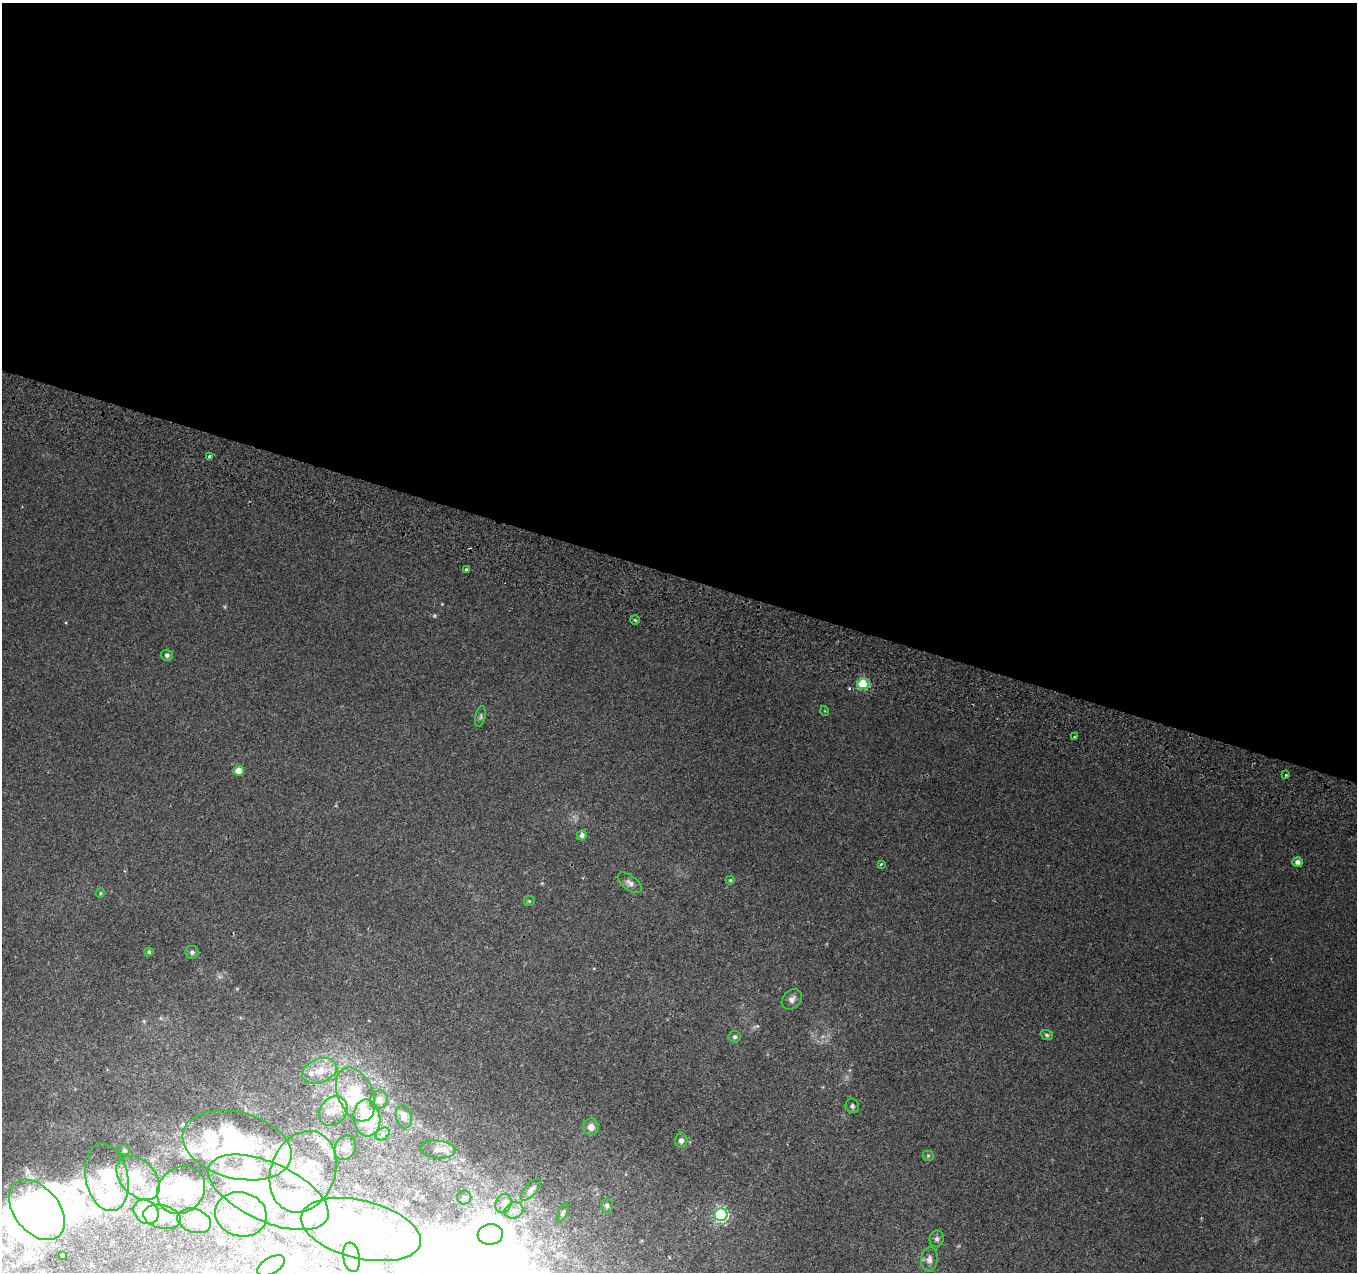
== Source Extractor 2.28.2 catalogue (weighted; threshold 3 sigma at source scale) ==
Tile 3 of 4 x 4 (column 3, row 1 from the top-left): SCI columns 2730-4084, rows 4081-5350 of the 5469 x 5685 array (HDU 1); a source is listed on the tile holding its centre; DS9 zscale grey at full resolution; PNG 1359 x 1274 px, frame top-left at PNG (2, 3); each listed source drawn as its Kron ellipse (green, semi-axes under 4 px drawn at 4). Shown black and unused: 45% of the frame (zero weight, under 2 of 3 exposures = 3% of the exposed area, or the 3 px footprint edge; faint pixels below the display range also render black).
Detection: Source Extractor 2.28.2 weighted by HDU 2 'WHT'; one run over the whole footprint, this tile lists its part. Background 0.00285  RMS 0.0046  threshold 0.0208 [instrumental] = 3 sigma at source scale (4.5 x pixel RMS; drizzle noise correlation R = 1.50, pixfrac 1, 0.0396/0.0396 arcsec/px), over >= 5 px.
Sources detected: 99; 1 too faint to see at this stretch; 17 inside a brighter object's white glare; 1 cosmic-ray / hot-pixel residue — neither listed nor drawn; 19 inside a brighter listed object's ellipse — not listed separately; the other 61 listed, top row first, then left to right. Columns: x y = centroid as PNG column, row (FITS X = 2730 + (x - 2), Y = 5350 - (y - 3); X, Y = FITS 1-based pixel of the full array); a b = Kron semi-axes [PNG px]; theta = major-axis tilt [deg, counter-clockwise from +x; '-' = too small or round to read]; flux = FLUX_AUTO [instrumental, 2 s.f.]
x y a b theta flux
209 457 4 3 - 4.6
466 569 3 3 - 1.9
635 620 5 4 - 0.7
167 655 6 5 - 1.2
863 684 5 5 - 33
825 711 5 3 - 0.36
480 716 11 5 77 1.2
1075 737 3 3 - 0.79
239 771 5 5 - 9
1286 775 3 2 - 0.74
582 835 5 5 - 1.9
1297 862 5 4 - 2.1
881 864 3 3 - 0.69
730 880 4 4 - 0.52
630 883 14 7 -38 2.2
100 893 5 4 - 0.53
529 901 5 5 - 0.58
149 952 4 4 - 0.84
192 952 6 6 - 1.2
792 999 11 8 47 2.3
1047 1035 6 5 - 0.82
735 1037 6 6 - 0.98
319 1071 18 12 21 8.6
356 1094 28 17 -67 26
379 1100 9 8 - 3.4
852 1106 7 6 - 1.2
333 1111 16 13 52 6.5
404 1117 11 7 -74 2.5
367 1118 18 13 -84 27
591 1127 8 8 - 3.2
383 1134 8 5 41 1.3
681 1140 7 6 - 1.9
237 1145 56 33 -15 79
345 1148 13 10 61 2.7
438 1149 17 9 -5 3.6
124 1150 6 5 - 0.66
928 1156 5 5 - 0.58
303 1172 42 32 68 30
107 1177 34 21 -79 24
138 1178 26 17 -47 14
531 1189 14 6 48 2
181 1190 25 22 44 27
268 1192 64 29 -24 68
464 1197 7 7 - 1.2
503 1203 10 7 65 2.2
607 1206 7 6 - 1.2
37 1210 34 22 -50 93
514 1210 9 7 24 2.5
146 1212 13 11 -41 15
563 1213 10 4 61 0.98
241 1214 26 22 -14 15
721 1215 6 6 - 73
162 1217 19 11 -13 8.2
194 1221 17 11 -18 5.6
361 1230 61 29 -14 130
490 1234 13 10 7 640
937 1239 8 7 - 1.4
62 1255 3 3 - 0.5
351 1257 15 8 -80 2.8
929 1259 12 8 82 2.3
271 1265 15 8 28 3.4
Unlisted compact peaks at least as high as the median listed source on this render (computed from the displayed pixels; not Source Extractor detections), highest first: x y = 757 1026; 542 883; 442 604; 225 607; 594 968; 66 622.